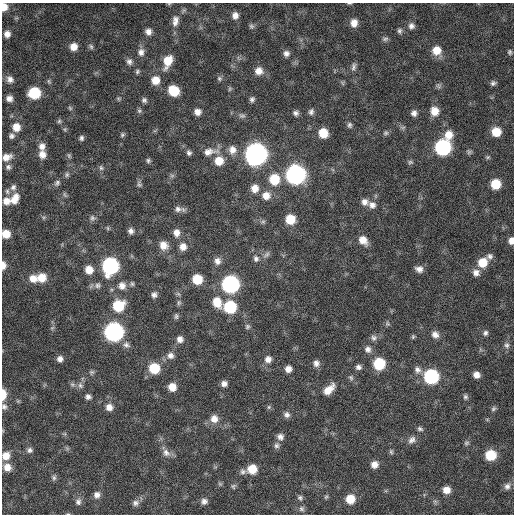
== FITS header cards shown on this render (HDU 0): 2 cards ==
NAXIS1  =                  512 / Axis length
NAXIS2  =                  512 / Axis length

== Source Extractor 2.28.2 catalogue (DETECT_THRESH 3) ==
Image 512 x 512 px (HDU 0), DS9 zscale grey, 1 PNG px = 1 image px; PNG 516 x 516 px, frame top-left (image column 1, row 512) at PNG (2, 3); no overlay
Background 358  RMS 20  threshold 60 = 3 sigma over >= 5 px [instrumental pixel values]
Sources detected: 189; all 189 listed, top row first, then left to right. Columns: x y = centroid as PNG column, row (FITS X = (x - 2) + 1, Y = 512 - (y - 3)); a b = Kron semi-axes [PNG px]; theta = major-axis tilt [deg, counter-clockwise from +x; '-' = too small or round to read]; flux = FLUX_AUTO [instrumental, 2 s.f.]
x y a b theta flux
349 3 6 3 -1 1300
169 4 6 3 -18 1400
4 7 8 6 -88 13000
235 15 7 7 - 7600
175 21 14 8 82 9000
354 23 9 8 - 12000
251 26 7 6 - 2900
411 26 8 8 - 5200
399 31 7 6 - 3200
148 32 8 7 - 7000
7 34 7 7 - 7800
385 39 9 5 10 3000
91 46 8 5 -63 3000
74 47 8 8 - 12000
436 50 9 9 - 18000
141 52 10 9 - 7100
510 52 7 5 -77 2700
286 53 7 7 - 5800
168 61 14 8 70 23000
129 62 8 7 - 5100
353 67 10 6 78 4300
137 71 6 5 - 2500
259 71 10 9 - 11000
219 78 7 6 - 3000
10 79 9 8 - 6800
155 80 9 9 - 16000
343 83 7 4 -71 1900
493 83 7 5 15 3700
438 86 8 6 -47 3000
230 89 6 4 88 2000
173 91 9 8 - 38000
34 93 8 8 - 62000
9 98 6 6 - 6700
118 98 6 4 -19 1800
252 99 7 6 - 3600
144 100 7 6 - 3600
70 108 7 4 -46 1900
139 111 6 5 - 2600
435 111 9 9 - 16000
197 112 8 7 - 8000
311 112 8 7 - 4300
296 113 7 6 - 4300
414 113 7 6 - 5600
242 116 9 6 0 3800
59 121 6 5 - 2200
349 125 8 6 -70 3400
16 127 9 9 - 15000
65 129 6 4 72 1600
496 132 8 8 - 24000
323 133 8 8 - 24000
386 133 7 6 - 2800
122 135 6 5 - 2400
448 135 11 9 82 16000
11 136 7 7 - 4000
81 138 5 4 - 3100
42 146 8 7 - 7700
443 147 9 9 - 240000
232 150 11 9 90 10000
209 152 23 10 7 16000
469 152 7 5 -65 2500
189 153 6 6 - 3600
42 154 10 8 -74 11000
256 154 10 10 - 910000
69 155 7 5 -70 2200
7 157 12 8 19 11000
488 157 6 5 - 2100
148 160 6 5 - 2600
219 161 10 10 - 18000
410 162 7 5 2 2700
8 167 8 7 - 4000
101 168 8 5 -74 2900
67 175 7 5 88 2800
295 175 10 10 - 510000
172 176 7 4 0 2400
274 179 10 10 - 37000
57 183 8 6 54 3600
139 184 9 5 -64 3000
495 184 8 7 - 32000
13 187 9 7 43 4900
255 188 9 8 - 12000
7 191 8 6 -76 3100
65 195 9 3 -60 2100
266 196 10 10 - 13000
15 199 14 9 61 15000
6 201 9 9 - 10000
365 202 9 9 - 7600
372 205 10 9 - 7700
178 209 10 9 - 5800
92 218 8 7 - 4000
290 219 8 8 - 29000
263 222 7 4 1 2600
108 228 6 4 -88 1800
131 231 7 6 - 5000
176 233 9 7 -89 8400
6 234 7 7 - 17000
363 240 11 8 -48 13000
511 241 7 6 - 8000
163 245 10 9 - 12000
183 247 9 8 - 9700
266 255 11 6 40 4500
490 256 8 8 - 4800
256 259 9 7 -75 4900
217 261 9 8 - 7200
483 262 10 9 - 24000
3 265 8 5 88 8100
110 266 10 9 - 250000
419 269 9 7 -12 7100
89 270 9 8 - 15000
476 273 9 9 - 8100
33 278 9 9 - 13000
42 278 9 9 - 20000
197 279 8 7 - 32000
132 284 6 5 - 2300
230 284 9 9 - 330000
98 285 8 8 - 4200
122 286 10 9 - 9800
154 295 7 6 - 4800
217 302 12 9 -67 21000
179 303 8 6 89 3000
118 306 10 9 - 45000
230 307 9 9 - 74000
176 316 8 5 90 2700
387 324 7 6 - 2400
247 327 7 7 - 3000
52 328 6 4 44 2300
114 332 10 9 - 440000
485 333 7 6 - 3700
435 335 9 8 - 8000
413 337 6 4 71 2000
374 338 8 8 - 4500
180 339 8 7 - 6900
126 345 10 8 -42 5400
507 345 8 7 - 4600
368 349 9 8 - 6000
170 355 9 9 - 7200
60 359 7 7 - 6000
268 359 9 8 - 7800
316 363 8 7 - 6200
379 363 9 8 - 55000
358 367 6 5 - 4400
154 368 9 9 - 43000
288 369 7 7 - 8100
417 370 10 8 -46 6400
92 372 7 5 46 2700
476 375 6 6 - 8200
431 376 9 9 - 160000
351 377 8 5 -50 2900
224 384 6 6 - 6000
80 385 9 7 -65 4800
172 387 8 7 - 15000
329 389 15 7 42 16000
3 394 9 5 89 19000
88 397 6 6 - 4400
465 397 7 6 - 3100
18 401 5 5 - 1700
4 407 9 8 - 4800
109 407 9 8 - 8900
269 407 6 5 - 2300
493 409 7 6 - 2800
287 415 8 7 - 5100
214 419 10 10 - 11000
420 429 7 6 - 3000
280 437 9 8 - 6400
412 440 11 7 42 6400
466 443 7 5 16 2500
276 445 8 7 - 4300
30 450 7 7 - 4100
391 452 7 4 -64 2100
166 453 11 9 -46 8200
491 455 8 8 - 42000
6 456 9 9 - 13000
374 464 8 7 - 8900
7 467 9 8 - 12000
252 469 8 8 - 27000
243 472 8 7 - 4200
54 478 7 6 - 3000
220 484 6 5 - 2100
233 486 7 6 - 2800
507 486 9 8 - 5800
446 490 7 7 - 12000
97 495 8 8 - 6500
326 497 6 5 - 2000
300 498 7 7 - 3300
350 499 8 8 - 25000
204 501 8 7 - 5800
78 502 9 7 74 5000
135 503 9 8 - 5100
301 509 8 7 - 4000
68 514 5 3 - 1200
At the frame edge (FLAGS 8, measured only in part): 10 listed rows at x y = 349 3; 169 4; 4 7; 6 234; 511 241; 3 265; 3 394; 4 407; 6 456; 68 514